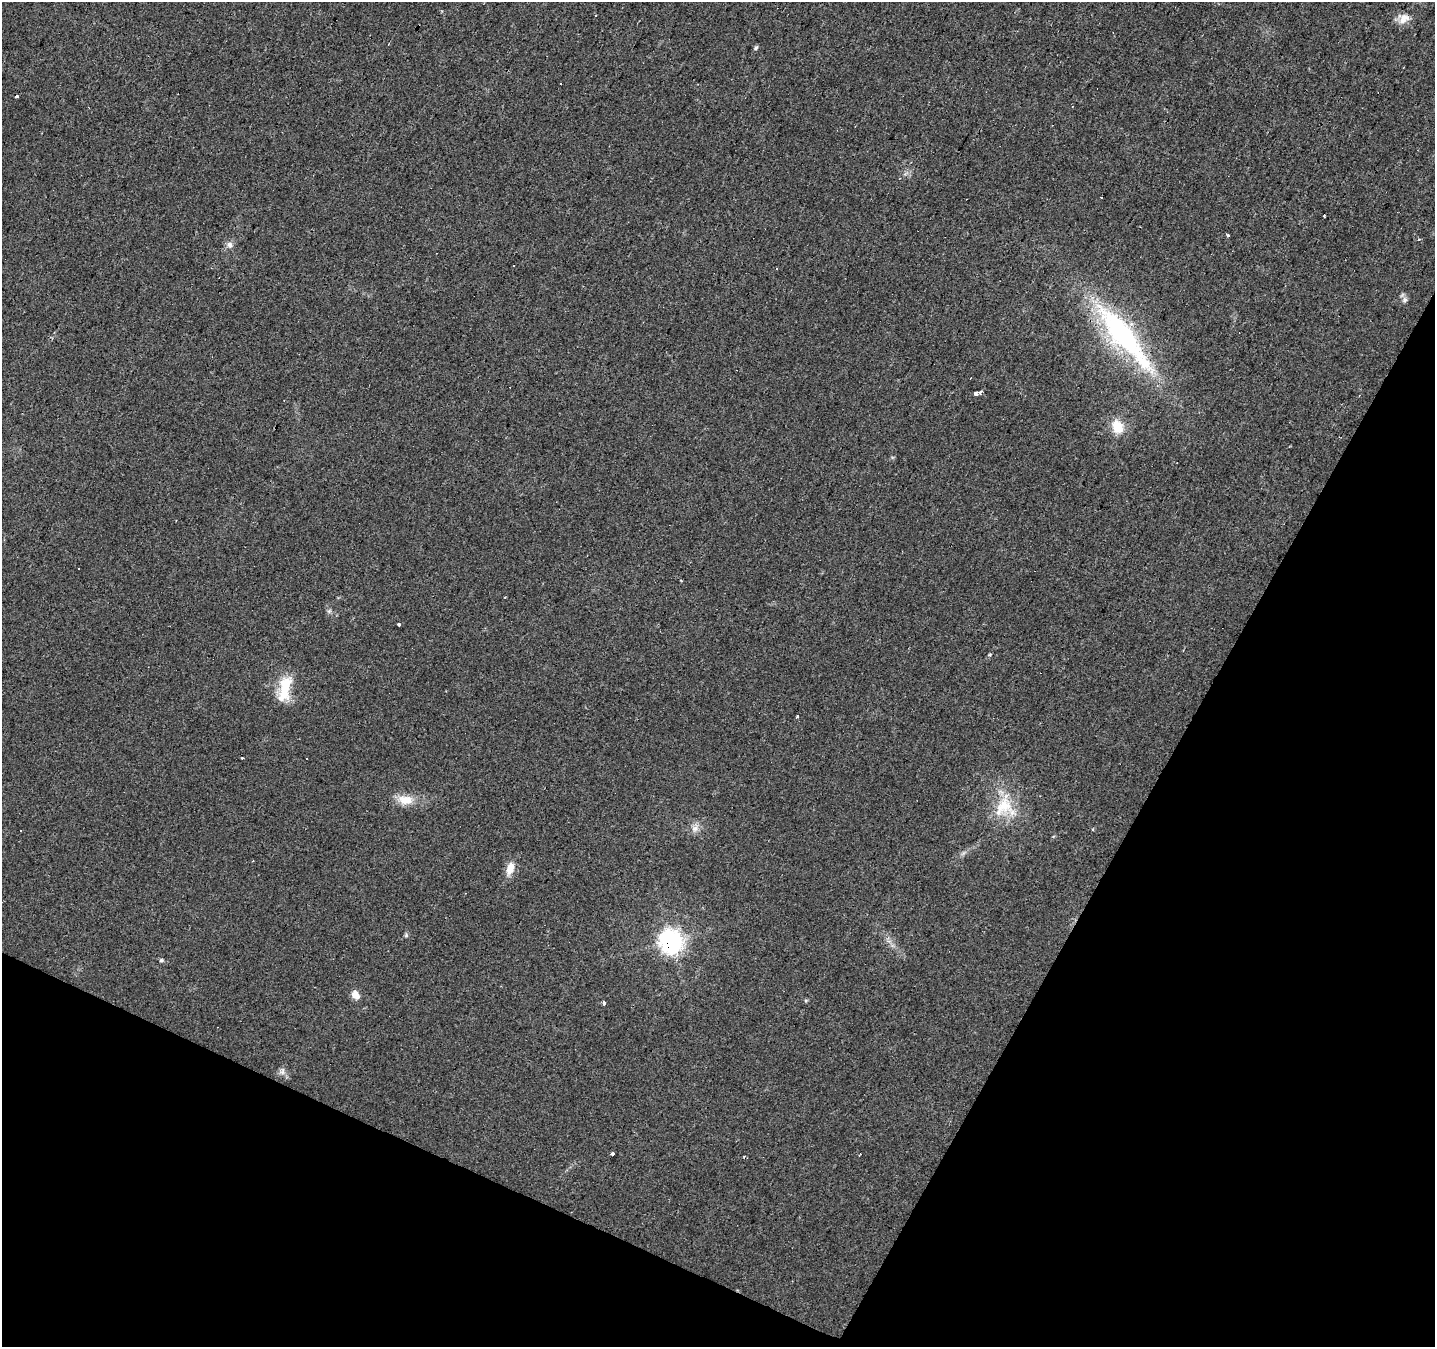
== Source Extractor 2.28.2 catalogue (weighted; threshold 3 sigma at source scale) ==
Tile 15 of 4 x 4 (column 3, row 4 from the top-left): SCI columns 2872-4304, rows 263-1607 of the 5738 x 5839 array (HDU 1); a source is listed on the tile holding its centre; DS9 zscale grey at full resolution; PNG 1437 x 1349 px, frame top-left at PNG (2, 2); no overlay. Shown black and unused: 25% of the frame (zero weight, under 2 of 3 exposures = <1% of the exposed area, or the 3 px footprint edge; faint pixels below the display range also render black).
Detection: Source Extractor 2.28.2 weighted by HDU 2 'WHT'; one run over the whole footprint, this tile lists its part. Background 0.0226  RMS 0.0061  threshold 0.0275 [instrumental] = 3 sigma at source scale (4.5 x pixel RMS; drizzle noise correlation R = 1.50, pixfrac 1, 0.0396/0.0396 arcsec/px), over >= 5 px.
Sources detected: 43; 9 cosmic-ray / hot-pixel residue — not listed; the other 34 listed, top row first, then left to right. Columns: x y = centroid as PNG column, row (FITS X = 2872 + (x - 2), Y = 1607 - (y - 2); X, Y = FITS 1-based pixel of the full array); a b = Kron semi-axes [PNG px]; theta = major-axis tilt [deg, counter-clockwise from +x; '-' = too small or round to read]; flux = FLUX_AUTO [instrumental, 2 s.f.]
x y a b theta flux
1403 18 16 14 21 6.2
756 48 6 5 - 1.2
561 84 3 3 - 0.9
17 96 3 3 - 28
1324 216 3 3 - 2.6
1227 236 3 3 - 12
1419 239 4 3 - 1.2
230 245 10 8 -86 2.7
514 266 3 2 - 1
1405 300 8 7 - 2.1
1123 336 85 21 -51 130
980 392 4 3 - 1.8
976 393 4 3 - 4.5
1117 427 16 12 -61 12
329 611 7 4 45 1.1
399 624 3 3 - 9.3
990 655 4 4 - 0.8
284 689 34 15 79 19
797 716 3 3 - 7.8
242 758 3 2 - 0.57
307 759 3 3 - 0.96
405 800 20 12 -6 10
1005 807 34 30 -74 27
695 828 13 9 53 4
20 830 3 3 - 6.9
510 868 17 9 71 6.9
406 936 6 4 19 0.9
671 941 8 8 - 520
161 960 6 5 - 0.94
356 995 12 9 -53 4.7
806 1000 6 4 18 0.75
604 1003 4 3 - 2
282 1072 10 8 62 2.6
612 1154 3 3 - 6
Overlapping masked pixels (flux is a lower limit): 1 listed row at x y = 671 941